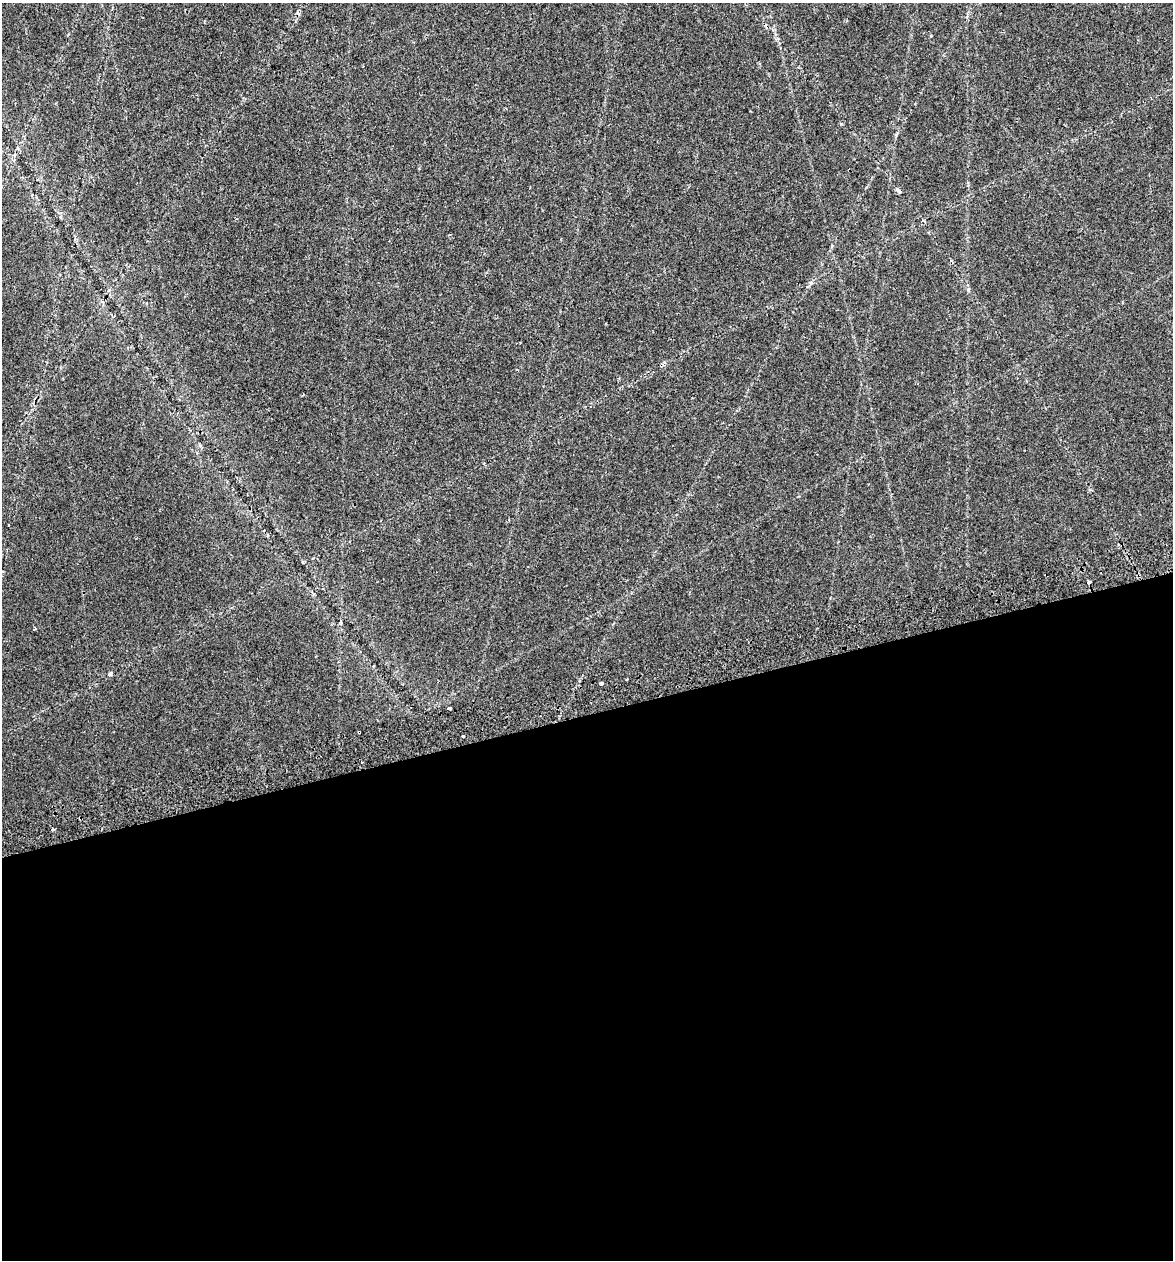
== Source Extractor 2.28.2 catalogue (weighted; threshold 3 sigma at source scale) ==
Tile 15 of 4 x 4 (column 3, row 4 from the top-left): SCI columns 2434-3604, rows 51-1308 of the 4915 x 5131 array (HDU 1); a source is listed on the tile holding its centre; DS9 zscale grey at full resolution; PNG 1175 x 1262 px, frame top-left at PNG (2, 3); no overlay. Shown black and unused: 43% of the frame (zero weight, under 2 of 3 exposures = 4% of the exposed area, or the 3 px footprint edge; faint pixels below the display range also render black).
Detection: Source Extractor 2.28.2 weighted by HDU 2 'WHT'; one run over the whole footprint, this tile lists its part. Background 0.0156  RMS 0.0048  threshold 0.0217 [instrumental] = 3 sigma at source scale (4.5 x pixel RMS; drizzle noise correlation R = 1.50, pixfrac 1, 0.0396/0.0396 arcsec/px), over >= 5 px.
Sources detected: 13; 1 cosmic-ray / hot-pixel residue — not listed; the other 12 listed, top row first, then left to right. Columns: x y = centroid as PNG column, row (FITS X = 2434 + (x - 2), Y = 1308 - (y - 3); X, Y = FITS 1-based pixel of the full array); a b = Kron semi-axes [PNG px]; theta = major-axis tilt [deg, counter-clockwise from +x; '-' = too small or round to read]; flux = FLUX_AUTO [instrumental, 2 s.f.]
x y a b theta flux
841 124 5 3 - 0.44
899 191 9 4 -50 1
1088 582 4 3 - 4
341 623 4 4 - 0.86
35 629 3 2 - 0.7
110 674 5 4 - 0.85
601 683 4 3 - 1.7
449 708 4 3 - 4.1
359 732 3 3 - 1.2
463 736 3 3 - 1
361 762 3 2 - 0.35
54 829 4 3 - 0.59
Overlapping masked pixels (flux is a lower limit): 2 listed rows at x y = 1088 582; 359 732